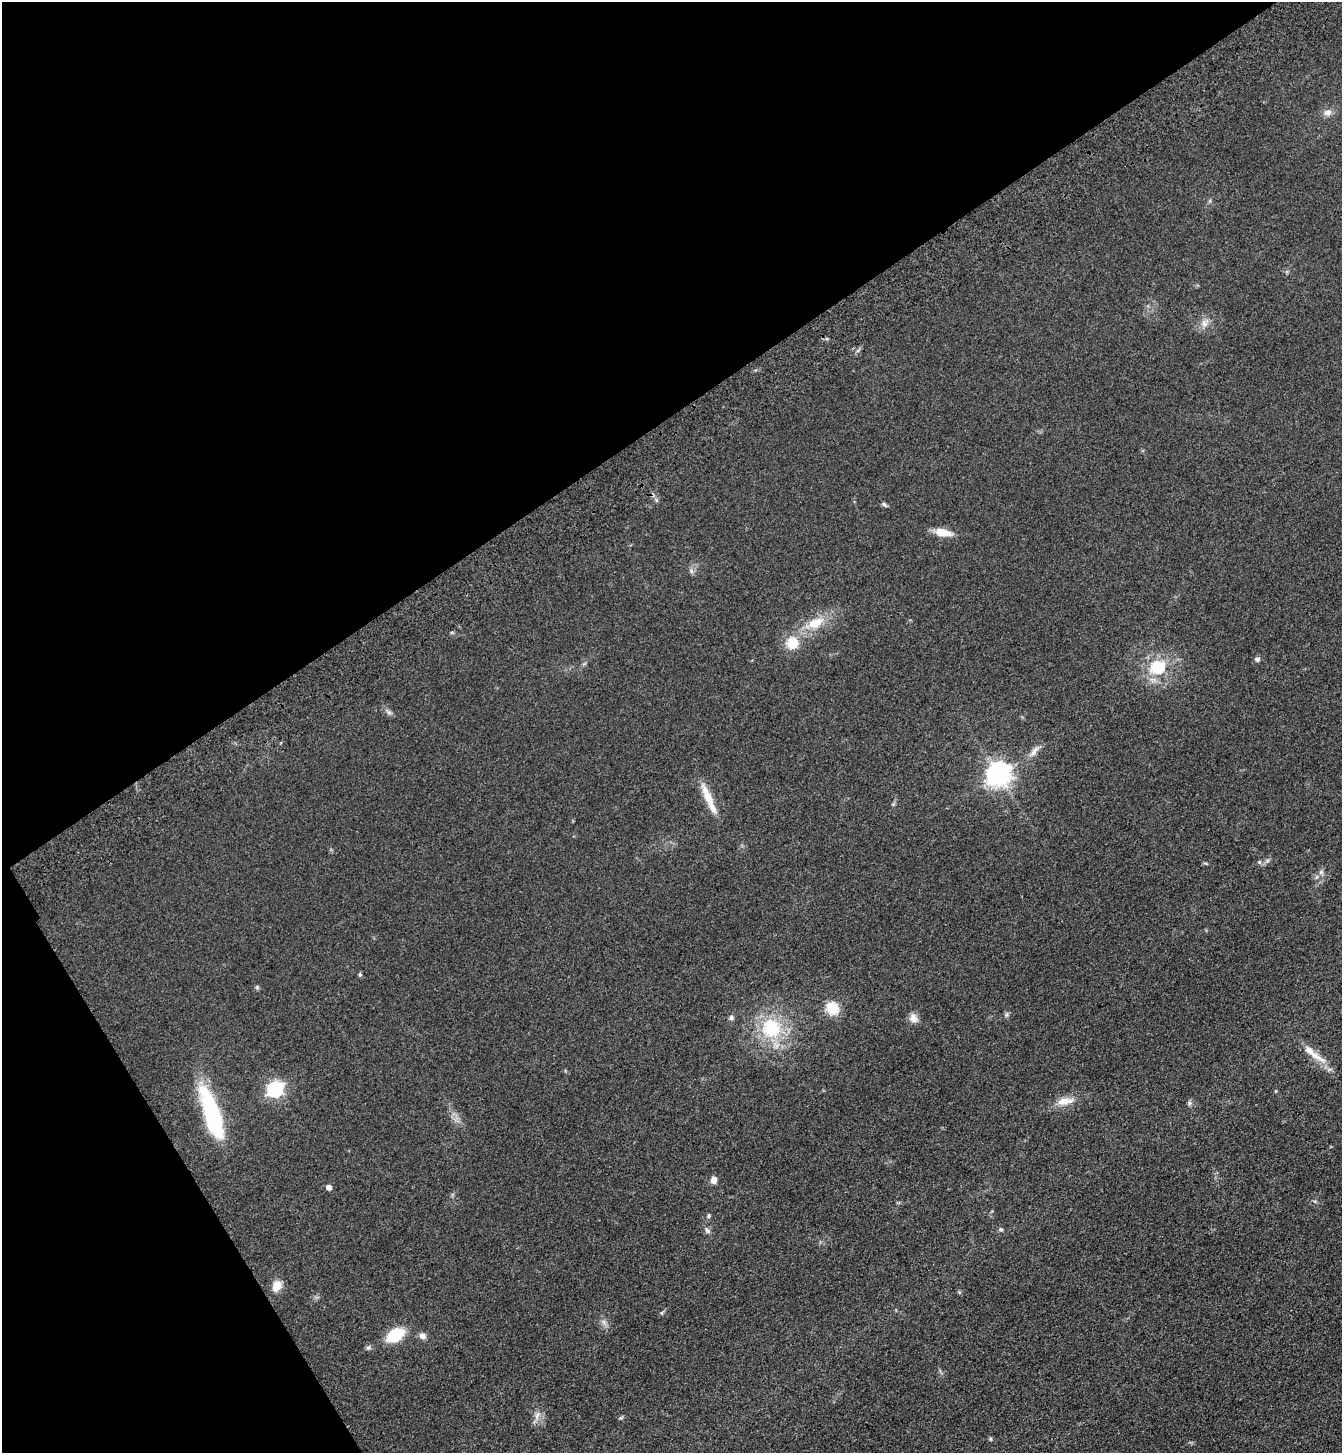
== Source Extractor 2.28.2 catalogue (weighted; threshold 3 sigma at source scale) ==
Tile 5 of 4 x 4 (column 1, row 2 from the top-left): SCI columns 233-1572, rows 3008-4458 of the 5958 x 6014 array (HDU 1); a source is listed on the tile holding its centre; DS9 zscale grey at full resolution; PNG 1344 x 1455 px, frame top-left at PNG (2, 2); no overlay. Shown black and unused: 34% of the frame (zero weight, under 3 of 4 exposures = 6% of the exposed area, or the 3 px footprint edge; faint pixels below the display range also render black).
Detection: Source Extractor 2.28.2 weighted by HDU 2 'WHT'; one run over the whole footprint, this tile lists its part. Background 0.118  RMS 0.0089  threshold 0.0402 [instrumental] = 3 sigma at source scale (4.5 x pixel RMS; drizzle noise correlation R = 1.50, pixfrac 1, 0.05/0.05 arcsec/px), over >= 5 px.
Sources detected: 43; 1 inside a brighter object's white glare — not listed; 1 inside a brighter listed object's ellipse — not listed separately; the other 41 listed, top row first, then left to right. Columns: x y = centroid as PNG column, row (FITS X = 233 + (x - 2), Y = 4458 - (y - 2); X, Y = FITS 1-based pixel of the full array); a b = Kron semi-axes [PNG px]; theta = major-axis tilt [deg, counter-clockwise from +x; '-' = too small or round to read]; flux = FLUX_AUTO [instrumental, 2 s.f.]
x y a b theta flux
1327 112 10 8 17 5
1204 323 12 10 64 6.4
884 504 9 4 -35 1.8
942 532 18 8 -11 14
691 571 7 4 -71 1.9
815 623 25 14 24 21
792 643 6 6 - 44
1257 659 6 5 - 2.9
1157 667 7 6 - 70
389 712 10 4 -34 2.5
1034 751 16 7 53 6.1
998 774 8 8 - 760
708 797 37 9 -67 18
1259 862 5 5 - 1.7
1321 872 8 5 45 2.4
360 974 6 4 -89 1.3
257 987 6 5 - 1.4
832 1008 15 13 -47 19
1007 1015 7 4 89 1.6
731 1018 7 6 - 2.3
913 1018 13 10 -55 5.9
771 1028 27 26 - 52
1315 1056 39 9 -33 14
275 1089 7 6 - 230
1276 1091 5 3 - 0.84
1065 1101 23 9 10 12
1189 1103 6 6 - 1.8
214 1118 45 15 -71 100
714 1180 7 6 - 6.1
329 1187 5 5 - 5.3
708 1216 5 5 - 1.5
1001 1229 6 5 - 1.5
707 1231 9 6 -54 2.8
277 1286 14 10 57 9.9
604 1322 8 5 -46 2.8
395 1335 16 10 30 37
422 1336 9 7 -20 4.1
368 1348 7 5 52 1.9
537 1416 14 6 66 4.9
621 1418 6 4 19 1.2
990 1439 5 5 - 1.2